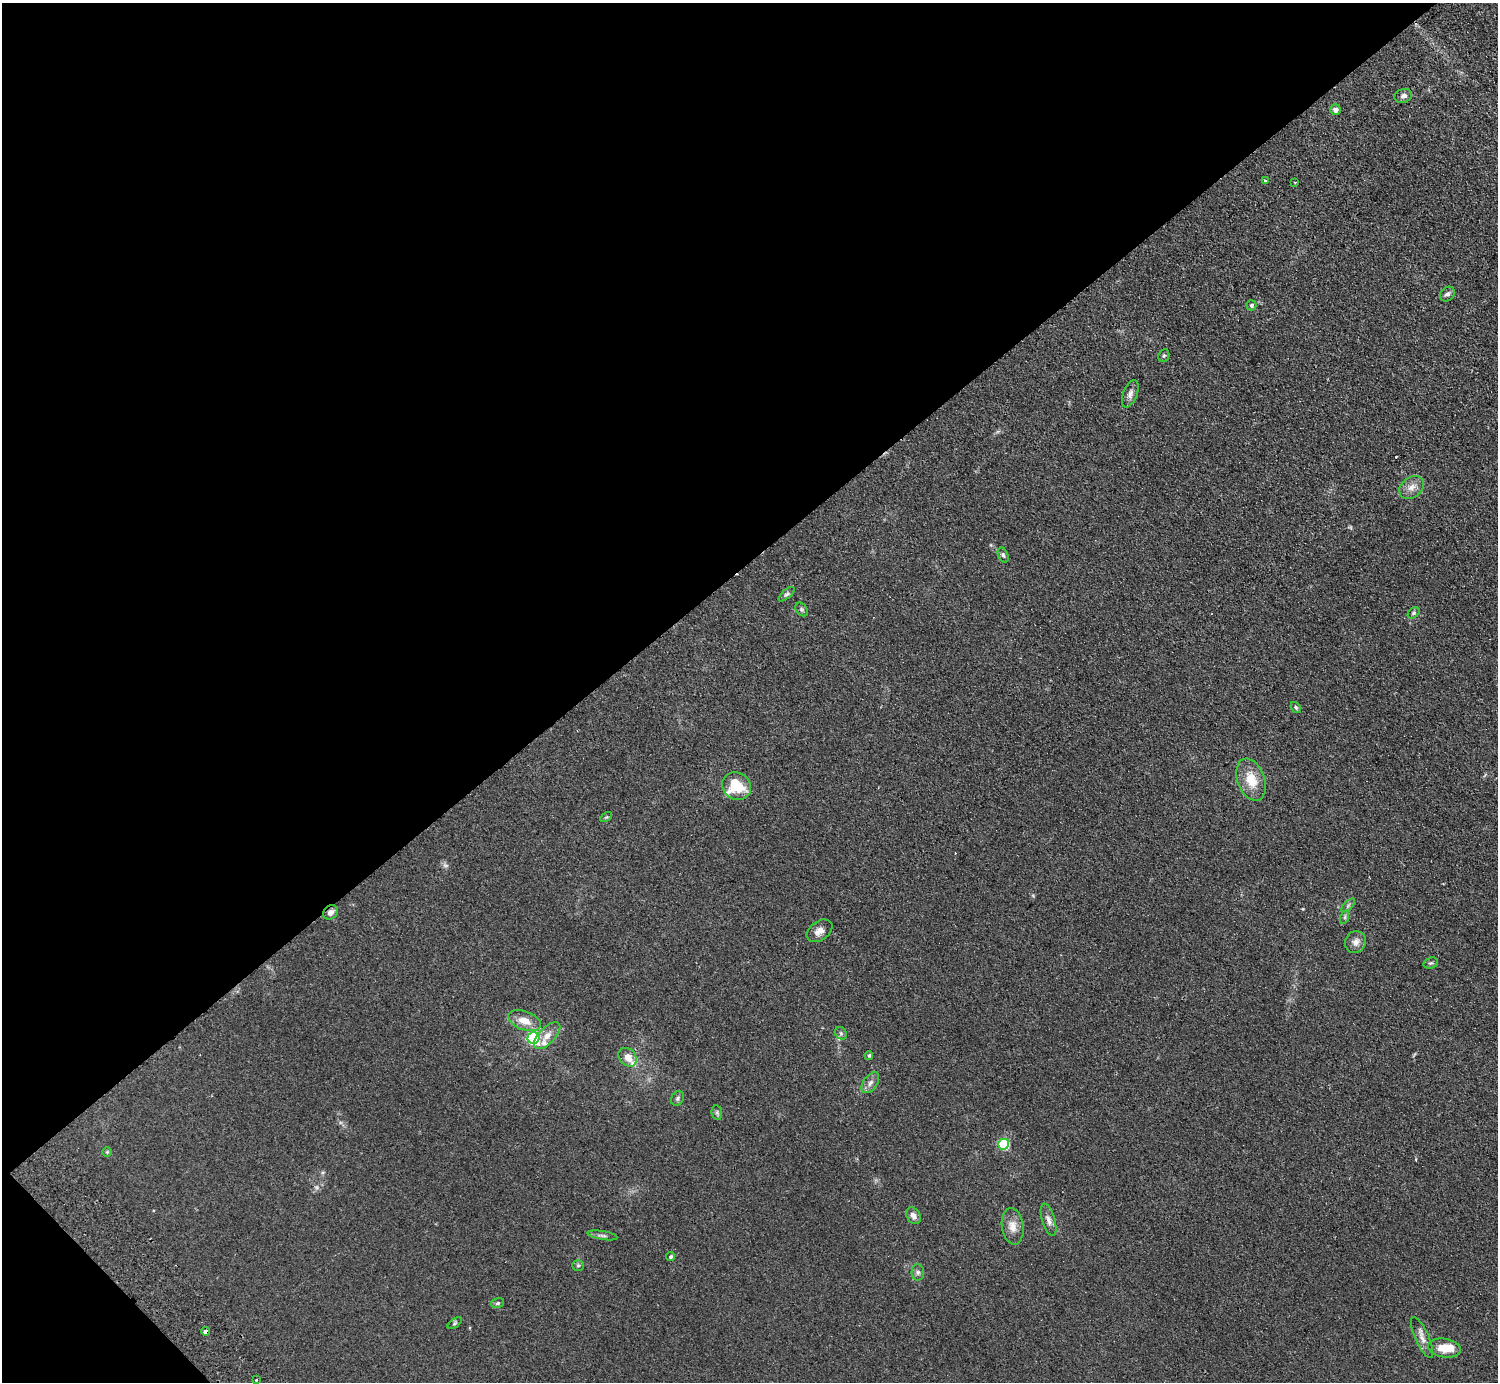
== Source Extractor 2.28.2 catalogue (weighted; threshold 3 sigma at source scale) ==
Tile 5 of 4 x 4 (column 1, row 2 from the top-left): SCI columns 46-1541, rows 2962-4341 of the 6072 x 6064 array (HDU 1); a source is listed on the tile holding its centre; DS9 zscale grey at full resolution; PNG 1500 x 1384 px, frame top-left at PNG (2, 3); each listed source drawn as its Kron ellipse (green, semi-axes under 4 px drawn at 4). Shown black and unused: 42% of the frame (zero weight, under 2 of 3 exposures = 3% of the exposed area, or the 3 px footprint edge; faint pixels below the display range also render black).
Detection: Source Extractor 2.28.2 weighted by HDU 2 'WHT'; one run over the whole footprint, this tile lists its part. Background 0.115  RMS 0.011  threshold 0.0477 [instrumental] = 3 sigma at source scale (4.5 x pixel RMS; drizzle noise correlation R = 1.50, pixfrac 1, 0.05/0.05 arcsec/px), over >= 5 px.
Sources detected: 51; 1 cosmic-ray / hot-pixel residue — neither listed nor drawn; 3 inside a brighter listed object's ellipse — not listed separately; the other 47 listed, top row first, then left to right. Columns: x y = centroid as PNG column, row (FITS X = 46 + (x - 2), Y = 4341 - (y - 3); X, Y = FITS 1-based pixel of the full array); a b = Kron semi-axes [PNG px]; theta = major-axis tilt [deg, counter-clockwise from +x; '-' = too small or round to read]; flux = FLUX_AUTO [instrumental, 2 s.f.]
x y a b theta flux
1403 96 9 7 19 4
1335 110 5 5 - 5.4
1265 181 3 3 - 2.7
1295 182 2 2 - 0.96
1447 294 8 6 43 3
1251 305 5 5 - 2.4
1164 356 7 5 67 1.7
1130 394 14 7 68 5
1412 487 13 10 37 7.9
1003 555 8 5 -66 2
787 594 10 4 41 2
802 609 7 5 -56 2.1
1414 613 6 4 41 1.6
1296 707 6 4 -51 1.6
1251 780 22 13 -69 23
736 786 15 13 -37 36
606 817 6 4 33 1.4
1348 905 8 3 45 1.7
330 912 8 6 39 4.6
1345 917 7 4 71 1.8
820 931 14 9 36 7.3
1356 942 11 10 - 6.1
1431 963 7 5 19 1.8
525 1021 17 9 -20 13
841 1033 7 5 -46 1.9
547 1036 17 8 47 9.4
534 1038 6 6 - 160
869 1055 4 4 - 1.9
628 1057 10 8 -48 11
870 1083 12 7 55 4.6
677 1098 8 6 55 2.4
717 1113 7 5 -79 2.1
1004 1144 5 5 - 78
107 1152 5 5 - 1.2
913 1216 9 6 -56 5
1048 1220 17 6 -73 5.5
1013 1226 18 11 -81 11
602 1235 15 3 -9 2.8
671 1257 5 4 - 1.9
578 1265 5 5 - 1.7
918 1272 8 6 -89 2.8
498 1303 6 5 - 1.8
455 1323 8 4 36 1.5
206 1331 4 3 - 5.2
1422 1338 22 7 -66 7.3
1444 1348 16 9 -10 18
256 1380 3 2 - 2.2
Overlapping masked pixels (flux is a lower limit): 2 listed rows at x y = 330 912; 206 1331